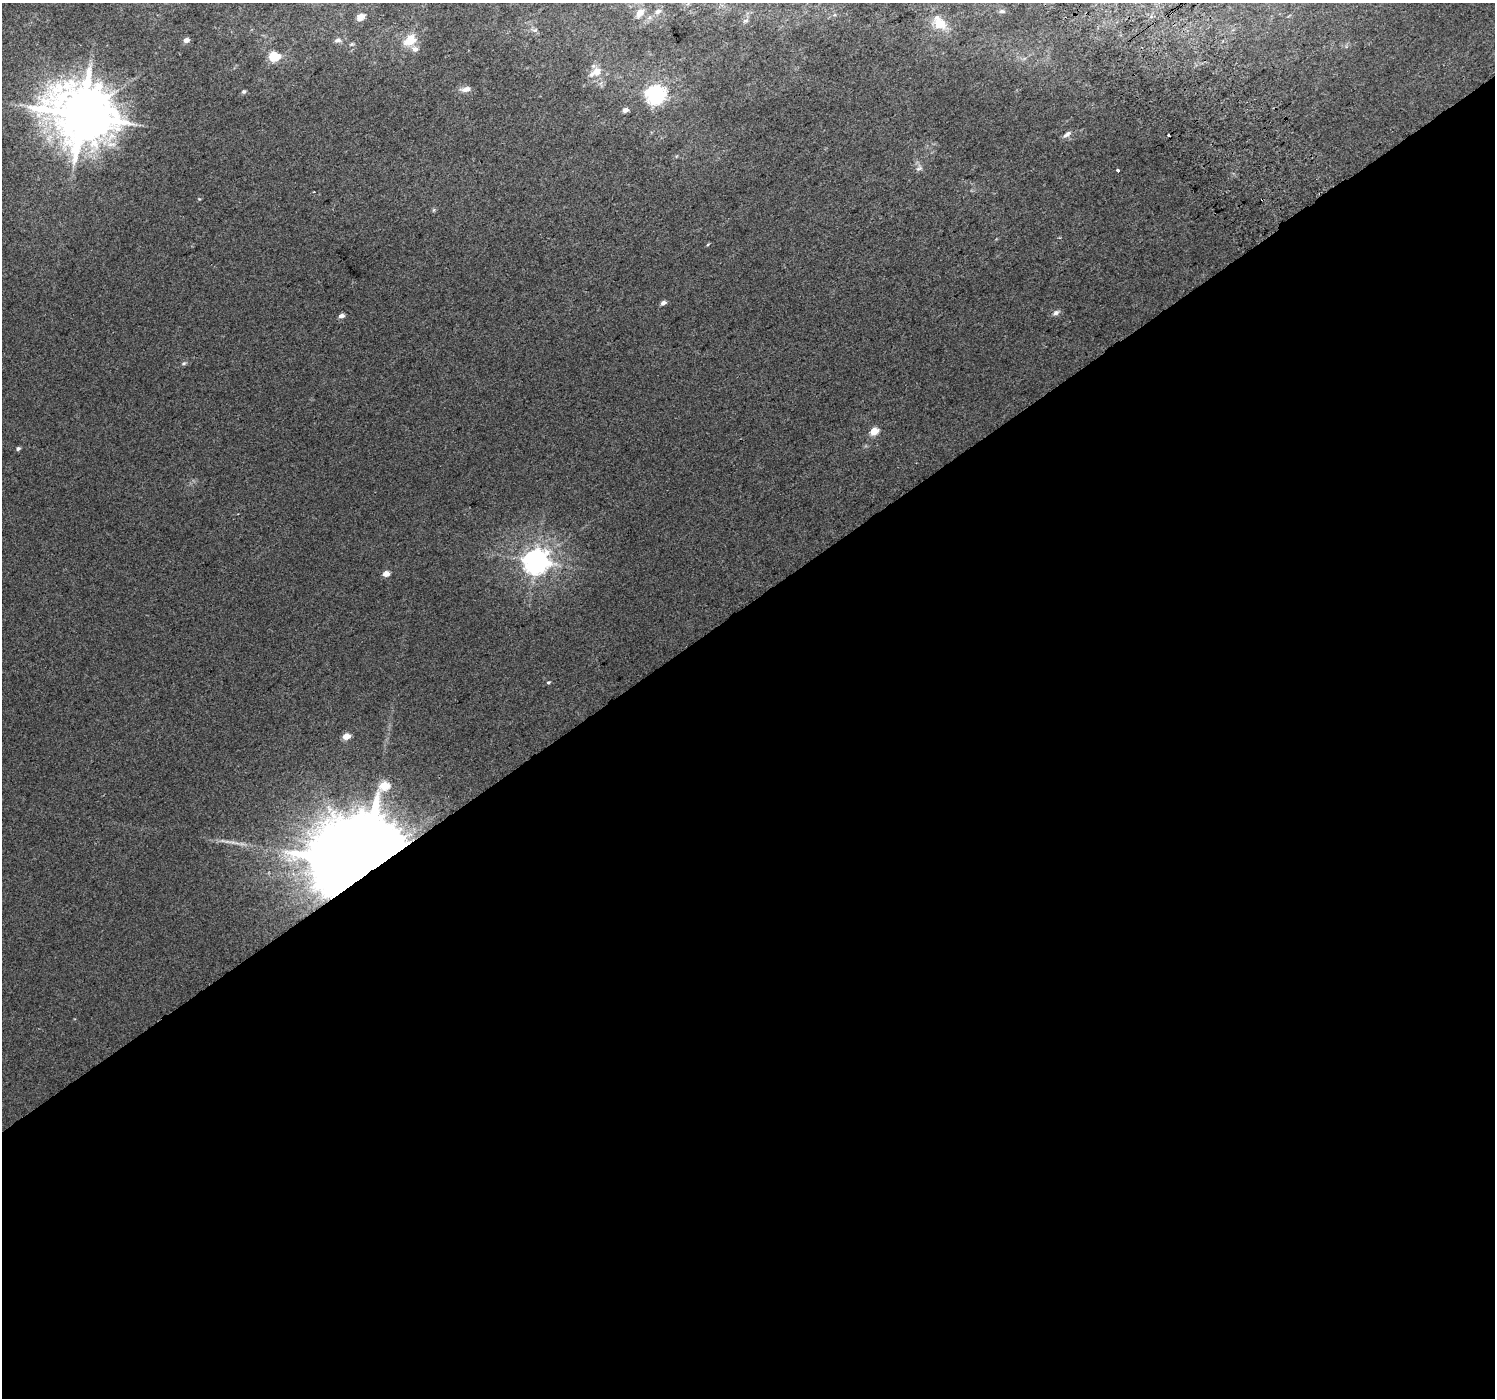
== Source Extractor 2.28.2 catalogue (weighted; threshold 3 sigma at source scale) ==
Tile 15 of 4 x 4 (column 3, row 4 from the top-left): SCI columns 3027-4519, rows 224-1619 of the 6047 x 5969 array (HDU 1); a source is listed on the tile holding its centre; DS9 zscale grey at full resolution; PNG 1497 x 1400 px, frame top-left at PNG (2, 3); no overlay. Shown black and unused: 57% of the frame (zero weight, under 2 of 3 exposures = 2% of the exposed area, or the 3 px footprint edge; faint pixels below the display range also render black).
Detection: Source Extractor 2.28.2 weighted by HDU 2 'WHT'; one run over the whole footprint, this tile lists its part. Background 0.0119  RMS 0.0073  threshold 0.0329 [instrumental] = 3 sigma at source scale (4.5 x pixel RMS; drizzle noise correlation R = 1.50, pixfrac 1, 0.0396/0.0396 arcsec/px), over >= 5 px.
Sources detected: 40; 3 cosmic-ray / hot-pixel residue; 1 long thin detection or spike segment (spike, bleed or trail) — not listed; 1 inside a brighter listed object's ellipse — not listed separately; the other 35 listed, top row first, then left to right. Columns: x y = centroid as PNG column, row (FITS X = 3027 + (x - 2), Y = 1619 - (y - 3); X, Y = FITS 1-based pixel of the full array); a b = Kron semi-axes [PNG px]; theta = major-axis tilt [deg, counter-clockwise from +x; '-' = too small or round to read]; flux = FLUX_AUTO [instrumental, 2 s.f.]
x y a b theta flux
1002 11 7 5 1 1.4
658 12 8 6 26 2.7
640 13 12 9 49 5.3
361 17 10 8 33 4.8
1151 17 5 4 - 1.4
746 21 8 4 9 1.3
939 23 22 14 -48 13
535 30 8 5 24 1.6
186 40 5 4 - 4.1
337 40 9 7 10 2.5
410 40 18 12 34 13
352 44 7 4 31 1
274 56 6 5 - 47
596 71 16 10 34 8.7
466 89 14 7 10 4.3
244 91 5 5 - 1.4
655 95 7 7 - 360
625 110 5 4 - 3.7
81 115 18 17 - 4600
1067 134 13 6 36 2.9
919 168 10 7 32 2.3
1117 170 3 3 - 5.5
434 210 6 4 89 0.88
708 244 5 3 - 0.68
663 303 6 4 26 2.8
1056 313 9 6 28 2.4
341 316 5 4 - 3.4
184 363 7 5 18 1.2
874 431 6 5 - 16
18 448 5 4 - 1.5
535 561 8 8 - 790
386 574 5 4 - 6.6
548 682 5 4 - 0.78
346 736 5 4 - 11
365 864 29 21 36 23000
Overlapping masked pixels (flux is a lower limit): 1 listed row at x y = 365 864
Unlisted compact peaks at least as high as the median listed source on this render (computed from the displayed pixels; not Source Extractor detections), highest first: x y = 199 199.